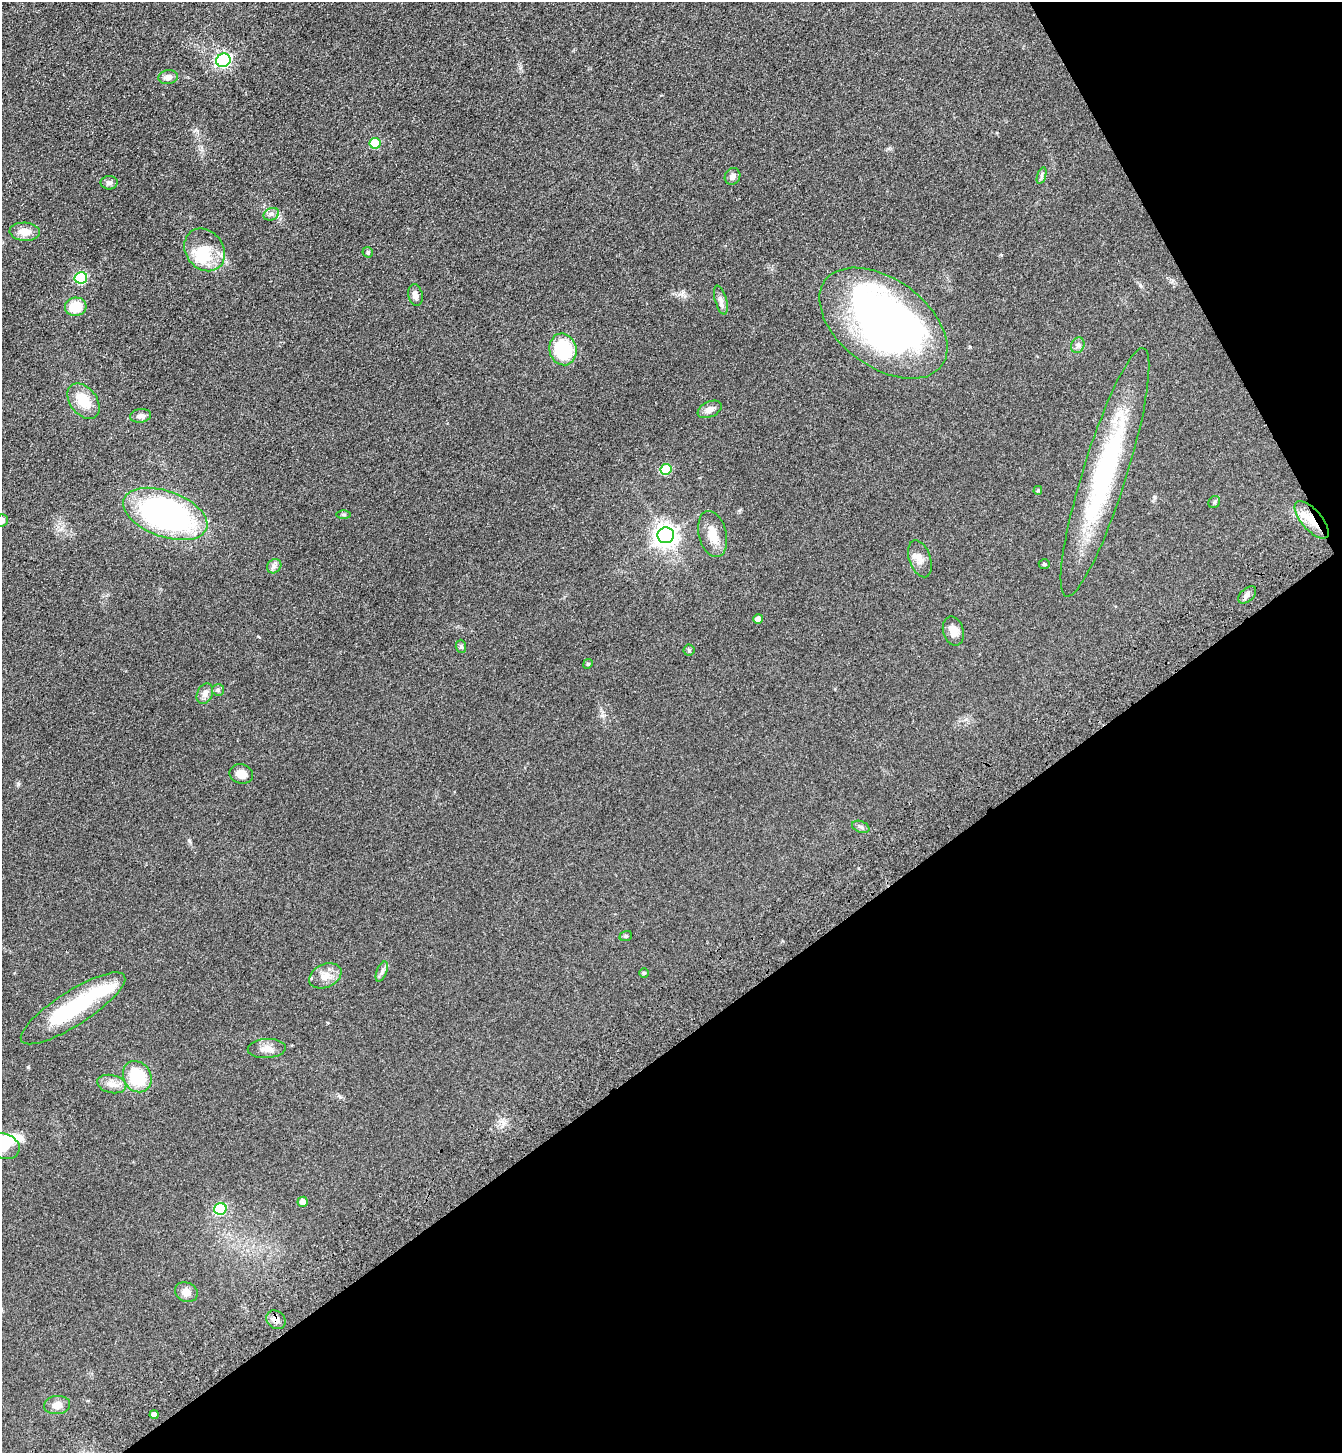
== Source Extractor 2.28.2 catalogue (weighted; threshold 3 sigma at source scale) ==
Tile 12 of 4 x 4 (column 4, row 3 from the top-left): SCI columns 4252-5591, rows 1557-3007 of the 5958 x 6014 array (HDU 1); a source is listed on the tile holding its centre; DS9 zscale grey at full resolution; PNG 1344 x 1455 px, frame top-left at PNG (2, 2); each listed source drawn as its Kron ellipse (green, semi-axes under 4 px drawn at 4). Shown black and unused: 33% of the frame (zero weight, under 3 of 4 exposures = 6% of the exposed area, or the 3 px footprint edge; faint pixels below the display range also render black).
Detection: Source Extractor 2.28.2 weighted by HDU 2 'WHT'; one run over the whole footprint, this tile lists its part. Background 0.118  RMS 0.0089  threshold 0.0402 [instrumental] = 3 sigma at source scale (4.5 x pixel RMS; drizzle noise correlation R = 1.50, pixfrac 1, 0.05/0.05 arcsec/px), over >= 5 px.
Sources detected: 62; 4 inside a brighter object's white glare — neither listed nor drawn; the other 58 listed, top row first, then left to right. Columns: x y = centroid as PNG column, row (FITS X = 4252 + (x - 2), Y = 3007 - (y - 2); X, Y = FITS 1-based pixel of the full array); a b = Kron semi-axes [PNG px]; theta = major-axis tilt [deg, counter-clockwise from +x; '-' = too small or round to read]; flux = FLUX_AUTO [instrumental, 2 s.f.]
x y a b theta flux
223 60 7 6 - 200
168 77 10 7 11 5.5
375 143 5 5 - 35
1042 175 8 4 72 1.6
733 176 8 7 - 3.6
109 183 8 7 - 2.8
271 214 8 6 20 2.9
25 232 15 9 -5 9.4
205 250 23 18 -53 24
368 252 5 5 - 1.2
81 278 6 6 - 77
415 295 11 7 -78 4.7
721 300 15 6 -74 3.8
76 307 11 9 7 21
883 323 72 44 -36 430
1078 345 8 6 64 2.8
563 349 16 13 -75 53
83 401 20 13 -52 20
710 409 12 7 24 5.8
141 416 11 6 9 4
666 469 6 5 - 38
1105 472 130 22 73 150
1038 490 4 4 - 1.1
1214 502 6 5 - 1.6
165 514 44 23 -20 270
343 515 7 3 -1 1.1
2 520 6 6 - 3.7
1312 520 23 10 -49 16
713 534 23 13 -76 15
666 535 8 8 - 670
920 559 19 10 -71 8.2
1044 564 5 4 - 1.1
274 566 8 6 46 2.7
1247 595 11 6 41 3.4
758 619 5 4 - 5.8
953 631 15 10 -75 8.2
461 646 7 5 -86 1.7
689 650 5 5 - 1.4
588 664 5 4 - 1
218 690 6 6 - 1.5
205 694 11 7 65 4.7
241 774 12 9 -14 8.3
861 827 9 5 -21 2.2
626 936 6 5 - 1.3
382 972 10 5 69 2.7
644 973 5 4 - 1.1
325 976 17 11 24 9.6
73 1008 61 17 33 80
267 1048 19 9 3 7.6
137 1077 16 13 -59 37
112 1084 15 9 -12 7.1
3 1146 17 12 -20 14
303 1202 5 5 - 5.2
220 1209 6 5 - 66
186 1292 12 9 -24 7.5
276 1320 10 8 -42 4.9
57 1405 13 9 5 7.5
154 1414 5 4 - 5.6
Overlapping masked pixels (flux is a lower limit): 2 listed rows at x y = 1312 520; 276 1320
Isophote crosses this tile's border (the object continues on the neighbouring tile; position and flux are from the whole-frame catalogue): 2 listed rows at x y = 2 520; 3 1146
Unlisted compact peaks at least as high as the median listed source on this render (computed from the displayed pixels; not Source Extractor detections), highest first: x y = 28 1067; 189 840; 18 784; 602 715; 1140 285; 340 1097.